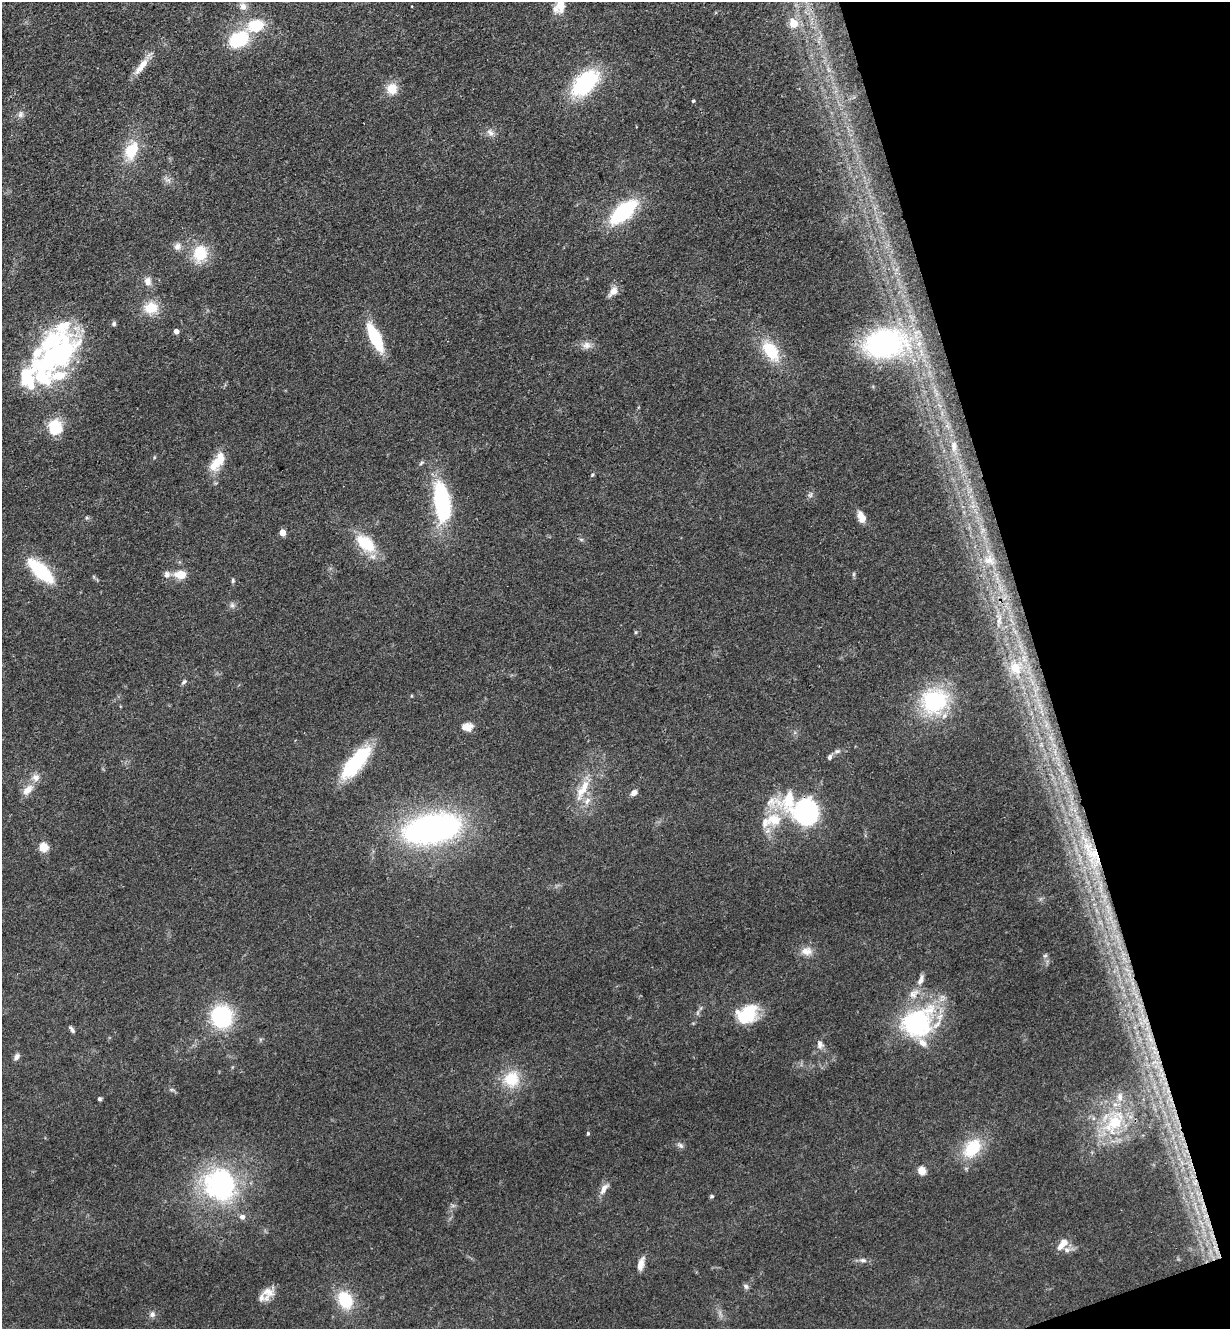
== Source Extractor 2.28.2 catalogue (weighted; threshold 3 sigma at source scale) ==
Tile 12 of 4 x 4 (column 4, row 3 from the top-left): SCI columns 3979-5206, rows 1385-2711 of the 5372 x 5421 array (HDU 1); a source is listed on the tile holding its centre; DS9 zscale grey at full resolution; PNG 1232 x 1331 px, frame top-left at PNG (2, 2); no overlay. Shown black and unused: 16% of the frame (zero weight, under 3 of 4 exposures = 5% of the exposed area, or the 3 px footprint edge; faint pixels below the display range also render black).
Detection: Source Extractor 2.28.2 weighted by HDU 2 'WHT'; one run over the whole footprint, this tile lists its part. Background 0.0598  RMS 0.0054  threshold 0.0244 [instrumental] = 3 sigma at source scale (4.5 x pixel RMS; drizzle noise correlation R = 1.50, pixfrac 1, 0.05/0.05 arcsec/px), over >= 5 px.
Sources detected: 103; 2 inside a brighter object's white glare — not listed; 20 inside a brighter listed object's ellipse — not listed separately; the other 81 listed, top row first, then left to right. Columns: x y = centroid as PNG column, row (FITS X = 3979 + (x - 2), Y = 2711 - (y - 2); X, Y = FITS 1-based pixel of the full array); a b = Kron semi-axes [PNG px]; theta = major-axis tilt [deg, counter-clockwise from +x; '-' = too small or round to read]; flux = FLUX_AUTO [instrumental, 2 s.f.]
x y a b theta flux
560 3 24 9 -87 11
243 6 10 9 - 3.1
793 23 5 5 - 14
239 39 24 17 27 26
141 66 28 8 53 7.5
585 83 27 15 44 57
392 89 12 12 - 8.8
693 101 4 3 - 0.72
20 115 7 7 - 1.9
490 133 10 7 -40 2.4
131 151 26 16 65 16
623 212 25 11 41 59
177 246 10 8 44 2.8
200 253 21 18 75 16
148 281 11 9 -84 3.4
613 291 14 8 50 4.2
151 308 17 13 8 11
176 331 4 4 - 3.4
375 338 21 8 -64 41
884 344 34 23 7 110
587 345 12 10 12 3.5
771 351 24 14 -53 21
55 355 68 35 33 86
54 427 18 16 -83 15
954 446 14 7 -89 3.8
215 464 21 13 54 9.8
592 475 5 4 - 0.64
810 495 7 4 33 1.1
442 502 37 14 -82 63
861 517 14 8 -66 5.5
282 532 4 4 - 7
365 543 30 16 -39 18
989 560 16 12 -19 7.4
41 571 28 11 -43 39
853 574 6 4 89 0.77
167 575 10 8 73 2.6
181 575 11 8 -6 9.1
233 580 6 4 -90 0.88
232 605 6 6 - 1.5
999 620 12 6 78 3
1015 668 17 14 -55 10
184 682 8 5 43 1.2
934 701 33 29 26 48
467 727 9 7 0 7.6
830 757 7 5 69 1.4
356 762 43 15 50 38
584 788 37 9 67 12
28 790 18 9 44 5.5
634 793 8 6 35 2.8
806 813 37 24 -19 74
774 820 25 18 1 16
432 829 48 24 11 180
43 847 5 5 - 28
1093 854 17 9 10 8.4
807 951 16 11 0 5.2
1045 956 6 4 1 0.88
921 980 15 7 64 3.4
747 1014 24 16 41 23
222 1017 21 20 - 44
917 1023 40 31 35 72
71 1029 10 4 -55 1.5
820 1044 11 8 -78 2.7
16 1057 8 6 57 2.2
511 1079 21 21 - 17
99 1099 4 4 - 1
1114 1123 35 22 54 29
588 1133 5 4 - 0.69
681 1146 10 4 -45 1.4
972 1148 28 18 51 22
922 1171 5 5 - 18
222 1186 33 30 -35 93
604 1189 17 7 57 3.8
712 1196 5 4 - 0.77
242 1217 8 7 - 2.2
1062 1244 17 8 47 5.3
863 1260 10 6 -7 1.8
641 1264 16 7 75 4.3
746 1286 8 6 -45 1.4
268 1292 16 12 -20 5.7
345 1300 21 15 -64 20
152 1314 7 7 - 1.9
Overlapping masked pixels (flux is a lower limit): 2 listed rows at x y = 806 813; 1093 854
Isophote crosses this tile's border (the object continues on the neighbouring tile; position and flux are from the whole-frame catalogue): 1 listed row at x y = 560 3